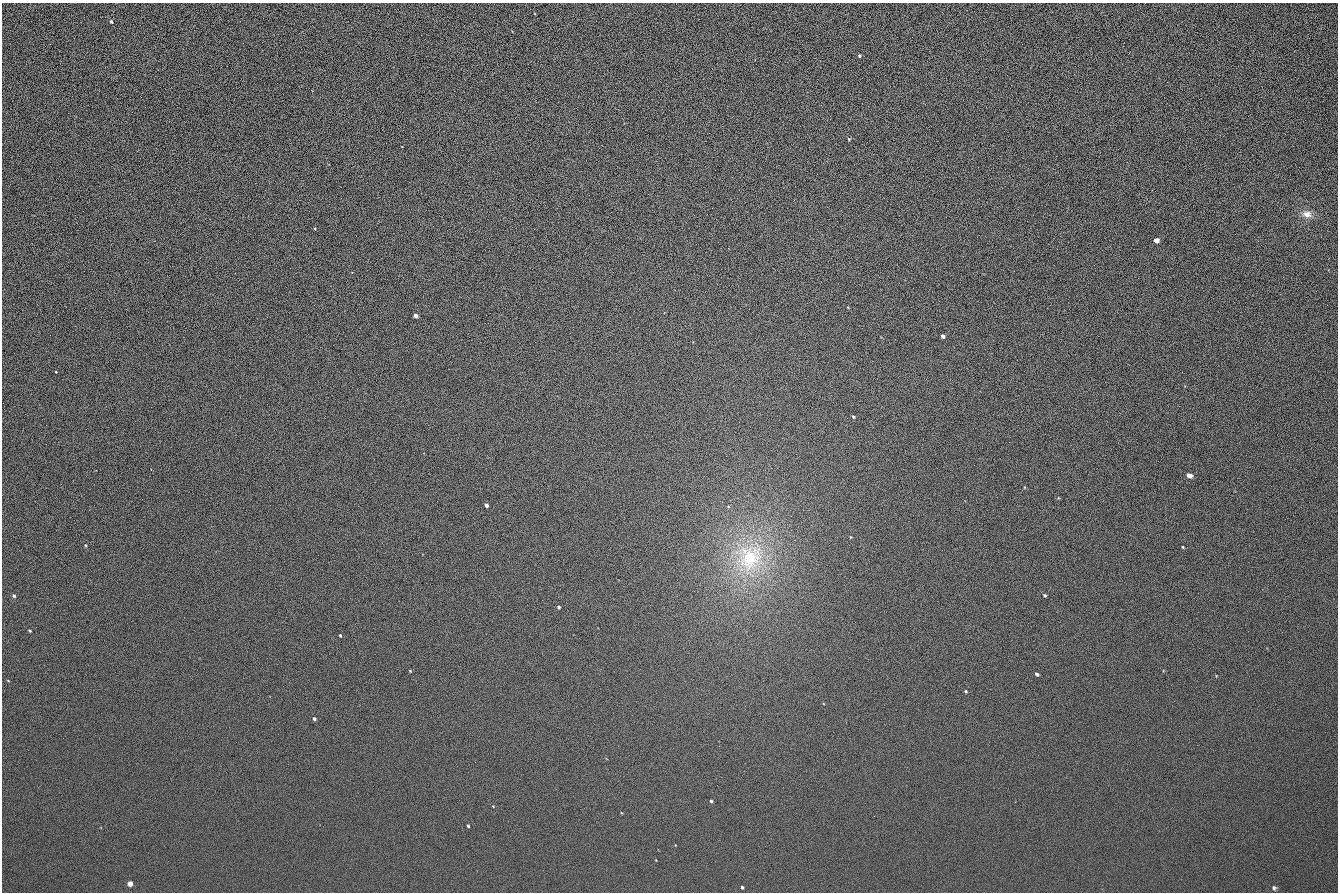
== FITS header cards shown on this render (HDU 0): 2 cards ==
NAXIS1  =                 1336 / length of data axis 1
NAXIS2  =                  890 / length of data axis 2

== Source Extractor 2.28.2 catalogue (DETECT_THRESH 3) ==
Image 1336 x 890 px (HDU 0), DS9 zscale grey, 1 PNG px = 1 image px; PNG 1340 x 894 px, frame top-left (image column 1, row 890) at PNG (2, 3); no overlay
Background 140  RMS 21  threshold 64.2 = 3 sigma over >= 5 px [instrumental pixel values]
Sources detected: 30; all 30 listed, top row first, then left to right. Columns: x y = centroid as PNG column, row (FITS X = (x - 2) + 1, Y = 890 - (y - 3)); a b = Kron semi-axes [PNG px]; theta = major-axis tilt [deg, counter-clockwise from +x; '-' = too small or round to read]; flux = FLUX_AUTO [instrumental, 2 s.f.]
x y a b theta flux
111 22 5 4 - 2000
859 56 4 4 - 2000
849 139 4 4 - 1600
1307 214 13 9 -8 12000
315 229 4 3 - 1200
1156 240 4 4 - 10000
416 316 4 4 - 8300
943 336 4 4 - 5800
56 372 3 2 - 870
853 417 4 3 - 2000
1189 475 5 4 - 13000
487 505 4 3 - 5200
86 545 4 3 - 1300
1183 547 4 3 - 1100
750 558 45 38 64 160000
1044 595 4 3 - 2000
14 596 5 4 - 2500
559 607 3 3 - 2500
30 631 3 2 - 1300
340 635 3 2 - 2200
410 671 3 2 - 1100
1037 674 4 3 - 3000
966 691 4 3 - 1700
314 719 3 3 - 3600
711 801 3 3 - 2200
493 806 3 3 - 870
468 826 3 3 - 2500
130 883 4 4 - 9300
742 887 3 3 - 2800
1274 888 6 5 - 3200